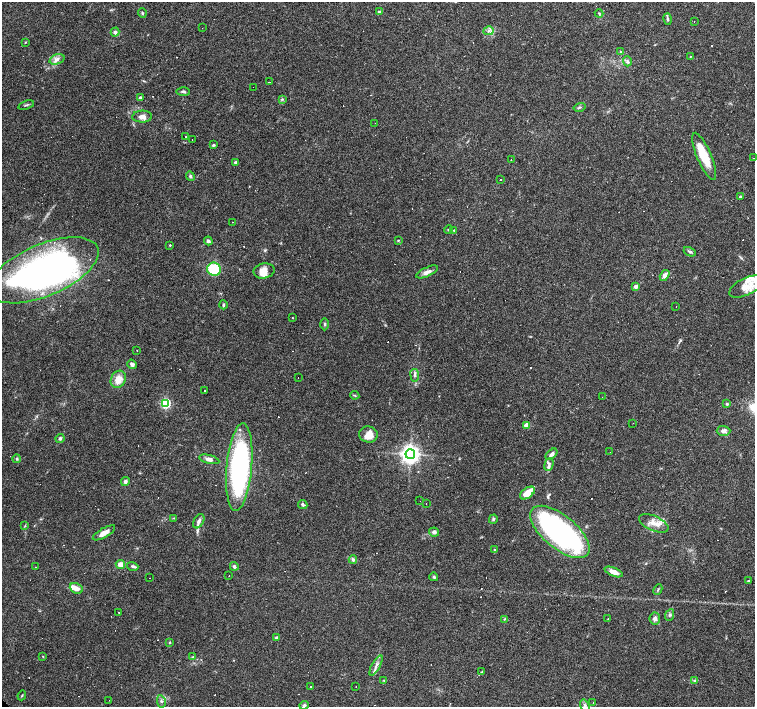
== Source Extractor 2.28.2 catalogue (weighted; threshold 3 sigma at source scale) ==
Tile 10 of 4 x 4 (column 2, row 3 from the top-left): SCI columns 1505-3009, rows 1558-2966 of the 6018 x 6000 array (HDU 1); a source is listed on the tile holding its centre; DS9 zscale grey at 2 x 2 block average (1 PNG px = mean of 2 x 2 image px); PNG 757 x 709 px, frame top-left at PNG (2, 2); each listed source drawn as its Kron ellipse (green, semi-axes under 4 px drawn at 4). Shown black and unused: <1% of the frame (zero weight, under 3 of 4 exposures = <1% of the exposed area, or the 3 px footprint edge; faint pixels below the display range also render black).
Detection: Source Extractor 2.28.2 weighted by HDU 2 'WHT'; one run over the whole footprint, this tile lists its part. Background 0.105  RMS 0.0053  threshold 0.0237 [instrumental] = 3 sigma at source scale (4.5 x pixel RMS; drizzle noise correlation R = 1.50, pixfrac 1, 0.0396/0.0396 arcsec/px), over >= 5 px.
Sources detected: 188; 2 inside a brighter object's white glare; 56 cosmic-ray / hot-pixel residue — neither listed nor drawn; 11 inside a brighter listed object's ellipse — not listed separately; the other 119 listed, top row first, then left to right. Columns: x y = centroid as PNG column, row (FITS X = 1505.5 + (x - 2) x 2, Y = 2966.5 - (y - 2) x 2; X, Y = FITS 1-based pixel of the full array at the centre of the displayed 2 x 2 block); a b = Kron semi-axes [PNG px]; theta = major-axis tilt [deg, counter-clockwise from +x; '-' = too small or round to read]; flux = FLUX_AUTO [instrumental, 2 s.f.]
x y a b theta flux
379 12 3 3 - 2.2
142 13 5 2 - 1.2
599 13 4 3 - 1.2
667 19 6 3 -76 2
694 21 2 2 - 0.66
202 28 2 2 - 0.53
489 31 5 3 - 2.8
115 32 4 4 - 3
25 42 3 2 - 0.75
621 52 3 2 - 0.83
690 57 3 2 - 0.6
57 59 8 5 18 5.6
627 61 5 4 - 2.5
269 82 2 2 - 3.1
253 87 2 2 - 0.49
183 92 7 3 -2 2.2
140 97 3 3 - 1.8
282 99 4 3 - 1.2
26 105 8 2 17 1.8
579 107 6 3 15 1.8
142 117 10 6 2 7.2
375 123 2 2 - 0.55
186 137 2 2 - 0.8
192 139 2 2 - 0.78
213 145 4 3 - 1.8
704 156 25 7 -67 35
753 158 2 2 - 0.52
511 160 2 2 - 0.36
236 163 3 2 - 5.5
190 176 5 4 - 2.2
500 179 2 2 - 2.5
740 197 3 3 - 1.7
233 222 2 2 - 0.81
449 230 4 3 - 1.3
454 230 2 2 - 5.2
398 240 3 2 - 0.92
208 241 4 3 - 3
170 245 3 3 - 1.1
690 252 6 3 -26 2.5
214 269 7 6 - 67
44 270 58 26 23 480
264 271 10 7 10 12
427 272 12 4 25 5.9
665 275 6 4 58 7.1
636 286 3 2 - 8.6
746 286 18 8 26 20
223 305 4 3 - 1.6
676 306 2 2 - 0.3
292 317 2 2 - 1.8
324 324 6 2 -90 1.5
137 350 2 2 - 0.55
132 364 5 4 - 3.5
415 375 6 4 -82 2.7
298 377 2 2 - 0.36
118 379 9 7 62 15
205 390 2 2 - 0.8
355 395 5 2 - 1.3
602 397 2 2 - 1.2
165 403 4 3 - 130
727 404 3 3 - 1.9
633 423 2 2 - 0.62
526 425 3 3 - 16
724 431 7 5 -1 4.7
368 434 9 8 - 13
60 438 4 4 - 2.4
610 452 2 2 - 1.8
410 454 5 4 - 730
551 454 7 4 43 4.7
17 459 4 3 - 1.5
209 459 10 4 -14 5
549 464 7 4 74 3.3
239 467 44 12 85 260
125 482 5 3 - 4.1
527 493 8 5 37 17
420 501 2 2 - 0.71
303 504 5 3 - 2.6
426 504 2 2 - 0.76
173 518 3 2 - 0.74
493 519 5 3 - 1.9
199 521 8 5 59 4.3
654 523 16 7 -23 13
25 526 3 2 - 0.96
434 532 5 4 - 4.5
560 532 36 16 -39 310
104 533 12 4 30 7.8
495 550 4 3 - 1.3
353 559 4 4 - 3
120 565 5 4 - 11
133 566 6 4 -18 2.6
234 566 4 4 - 2.3
35 567 2 2 - 0.59
614 572 10 4 -22 10
229 576 2 2 - 0.46
434 577 4 3 - 2.1
150 578 2 2 - 0.33
749 581 3 2 - 1.3
76 588 7 5 -24 8
658 590 5 2 - 1.2
119 612 2 2 - 0.66
670 615 6 3 66 1.9
608 618 2 2 - 0.84
504 619 3 2 - 1
655 619 6 5 - 3.7
276 638 3 3 - 2.1
170 642 3 3 - 1
43 656 3 2 - 0.63
192 657 2 2 - 0.69
376 666 11 3 62 5
481 672 3 2 - 0.84
384 680 3 2 - 0.88
694 680 4 3 - 1.5
310 686 2 2 - 2
356 687 2 2 - 0.52
22 695 5 2 - 1.2
109 700 2 2 - 0.68
161 701 6 3 -78 2.1
593 702 2 2 - 0.72
304 705 5 4 - 1.9
585 705 6 4 -72 3
Isophote crosses this tile's border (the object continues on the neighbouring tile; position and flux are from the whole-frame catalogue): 3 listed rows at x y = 753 158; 746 286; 585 705
Diffuse or blended objects may show on this block-average render without a row.